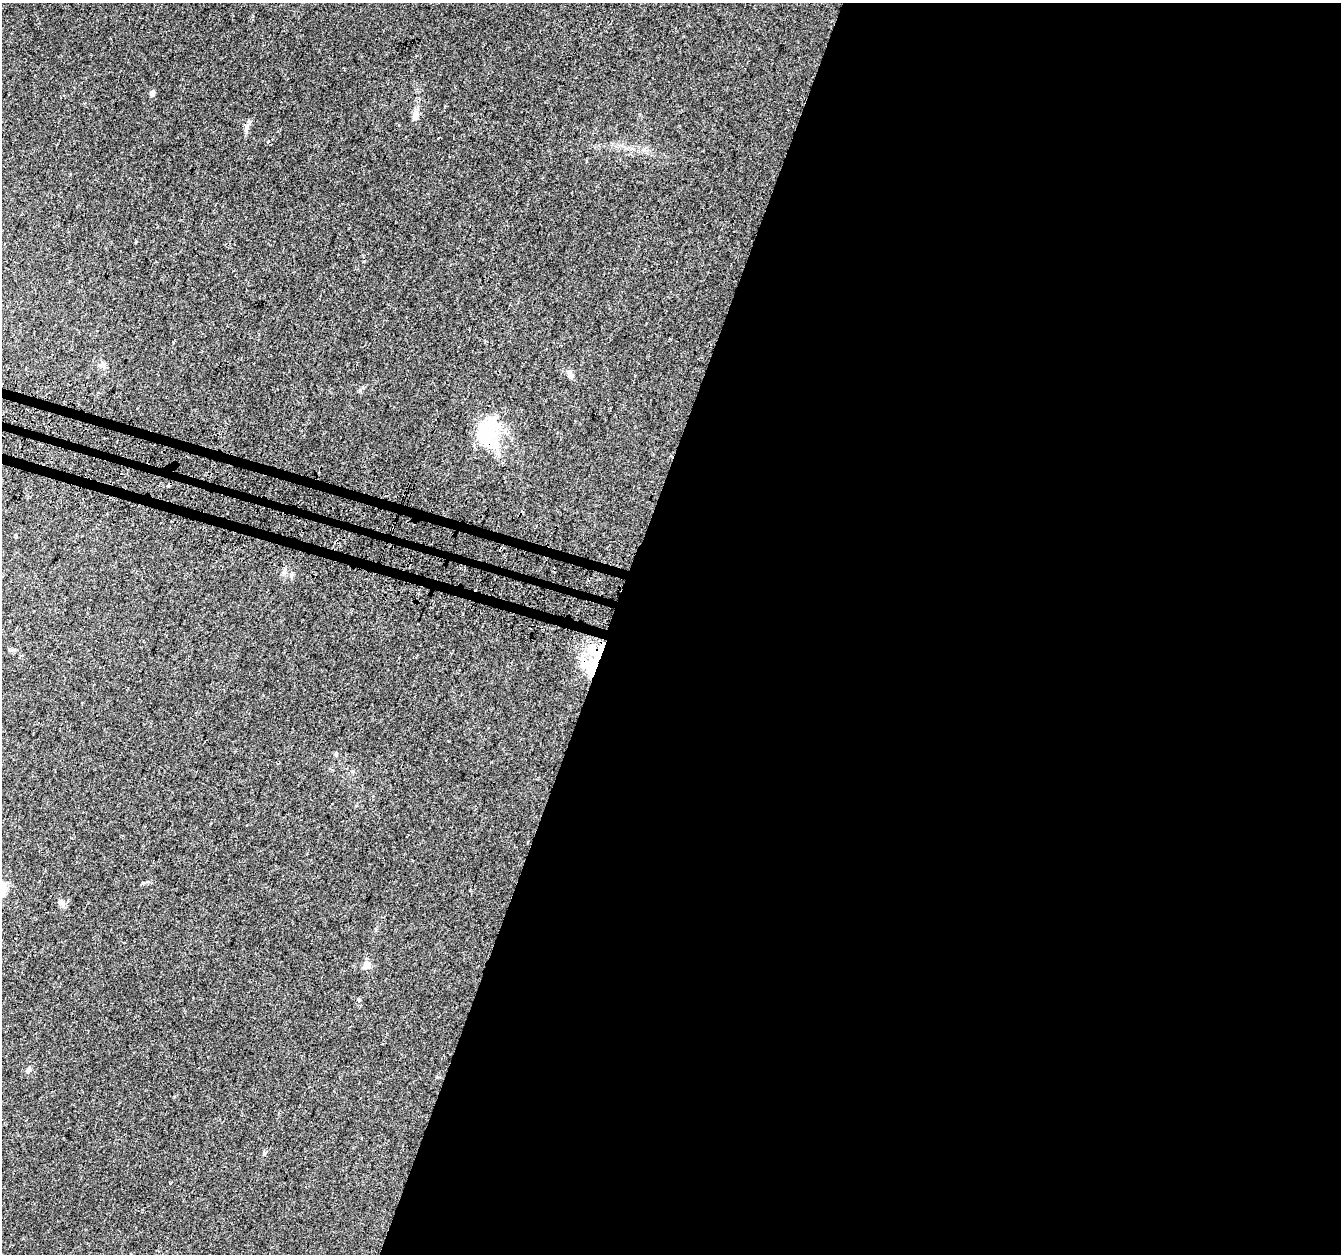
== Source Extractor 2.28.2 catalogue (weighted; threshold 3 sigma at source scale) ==
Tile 12 of 4 x 4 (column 4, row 3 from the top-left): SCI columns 4050-5388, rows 1589-2840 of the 5408 x 5619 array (HDU 1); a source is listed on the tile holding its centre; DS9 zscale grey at full resolution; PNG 1343 x 1256 px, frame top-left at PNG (2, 3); no overlay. Shown black and unused: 56% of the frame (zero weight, under 3 of 4 exposures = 4% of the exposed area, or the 3 px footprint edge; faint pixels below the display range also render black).
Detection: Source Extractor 2.28.2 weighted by HDU 2 'WHT'; one run over the whole footprint, this tile lists its part. Background 0.0279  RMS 0.0034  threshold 0.0155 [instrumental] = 3 sigma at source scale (4.5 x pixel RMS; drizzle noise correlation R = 1.50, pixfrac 1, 0.0396/0.0396 arcsec/px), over >= 5 px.
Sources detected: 13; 2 inside a brighter object's white glare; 1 cosmic-ray / hot-pixel residue — not listed; the other 10 listed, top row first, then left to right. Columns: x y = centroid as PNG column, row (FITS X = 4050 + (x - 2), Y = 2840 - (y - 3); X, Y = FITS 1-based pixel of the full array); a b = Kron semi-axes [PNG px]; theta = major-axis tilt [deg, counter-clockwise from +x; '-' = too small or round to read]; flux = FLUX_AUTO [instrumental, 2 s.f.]
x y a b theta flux
152 93 6 6 - 1.1
415 115 13 9 80 1.9
247 127 12 6 82 1.4
570 374 11 7 -57 1.5
488 433 38 25 79 22
592 668 25 11 71 10
61 903 13 7 -61 1.4
367 965 12 9 11 2
359 1000 6 3 -70 0.36
29 1069 8 6 58 0.82
Overlapping masked pixels (flux is a lower limit): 2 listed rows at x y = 488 433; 592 668
Unlisted compact peaks at least as high as the median listed source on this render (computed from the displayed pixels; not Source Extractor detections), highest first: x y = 360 390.